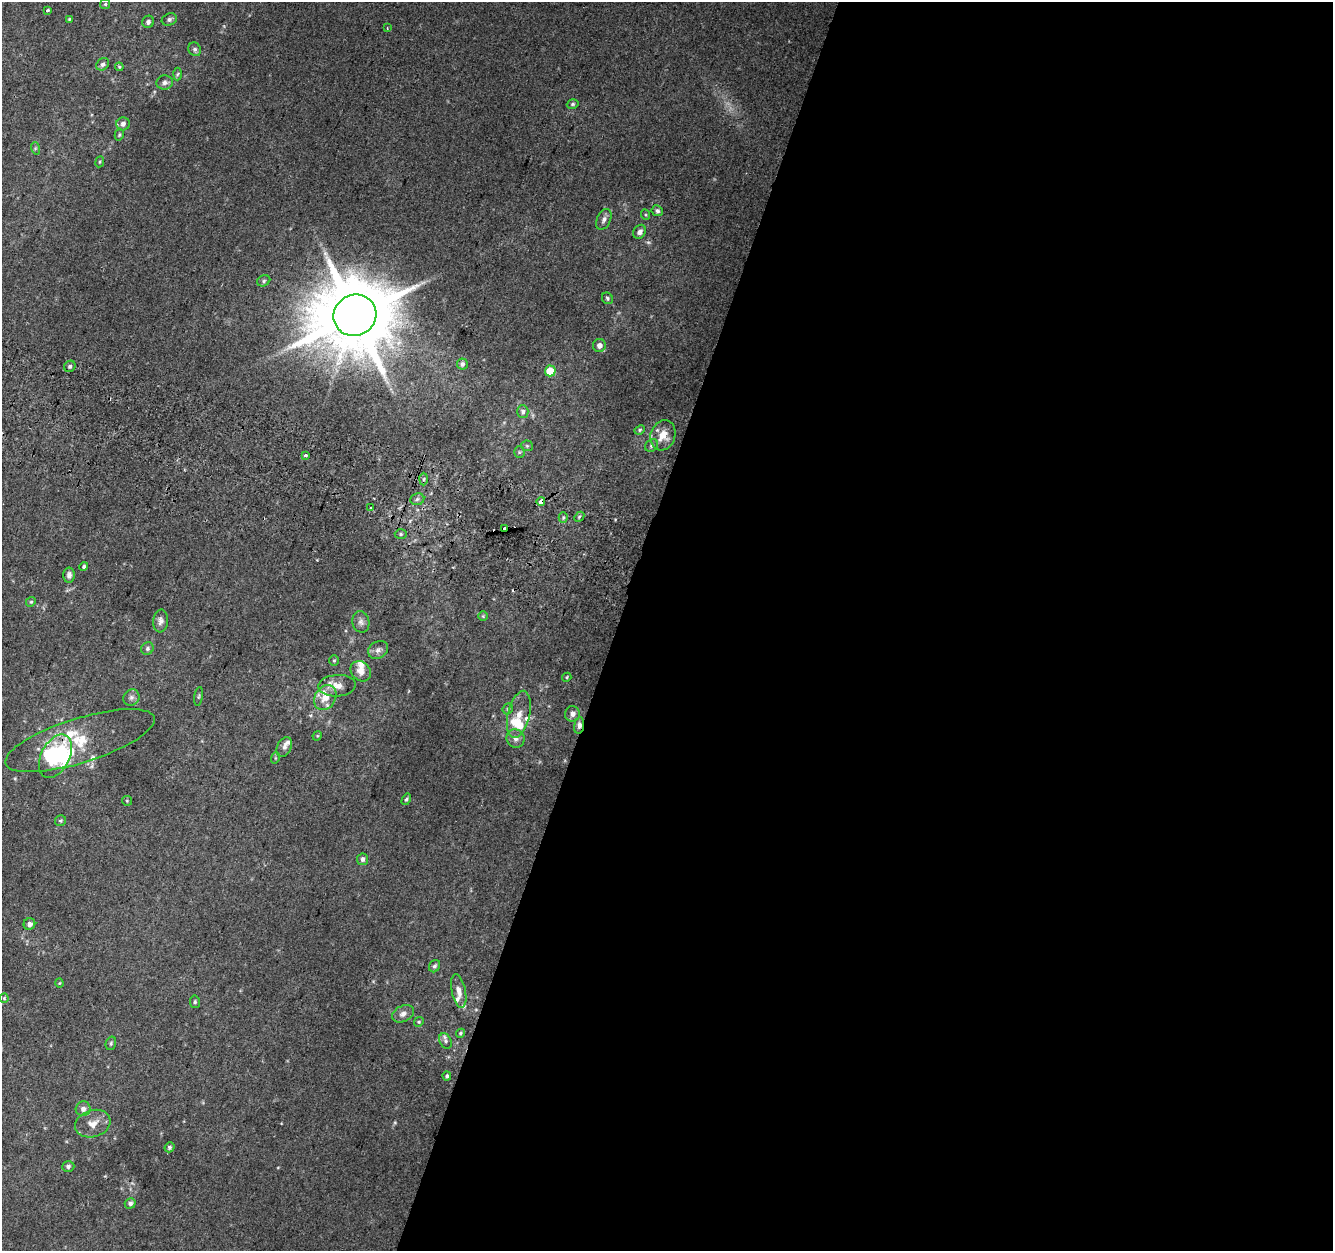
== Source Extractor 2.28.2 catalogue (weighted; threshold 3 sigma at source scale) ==
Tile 12 of 4 x 4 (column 4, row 3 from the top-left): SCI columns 4028-5358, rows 1578-2826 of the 5374 x 5589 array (HDU 1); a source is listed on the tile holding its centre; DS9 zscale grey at full resolution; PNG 1335 x 1253 px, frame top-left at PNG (2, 2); each listed source drawn as its Kron ellipse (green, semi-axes under 4 px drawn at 4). Shown black and unused: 54% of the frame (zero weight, under 2 of 3 exposures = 2% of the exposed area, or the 3 px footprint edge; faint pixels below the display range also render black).
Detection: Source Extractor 2.28.2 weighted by HDU 2 'WHT'; one run over the whole footprint, this tile lists its part. Background 0.0855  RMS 0.011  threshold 0.0512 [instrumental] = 3 sigma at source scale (4.5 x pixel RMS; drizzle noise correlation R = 1.50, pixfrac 1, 0.0396/0.0396 arcsec/px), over >= 5 px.
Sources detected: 106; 2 inside a brighter object's white glare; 2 cosmic-ray / hot-pixel residue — neither listed nor drawn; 14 inside a brighter listed object's ellipse — not listed separately; the other 88 listed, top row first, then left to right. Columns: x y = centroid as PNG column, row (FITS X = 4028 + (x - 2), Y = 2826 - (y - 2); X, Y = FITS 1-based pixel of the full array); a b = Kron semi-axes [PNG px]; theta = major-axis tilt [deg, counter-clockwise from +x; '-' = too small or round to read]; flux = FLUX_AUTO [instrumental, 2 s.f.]
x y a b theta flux
105 4 5 5 - 1.7
47 10 4 3 - 4.9
69 19 3 3 - 1.1
169 19 8 6 22 3.4
148 22 6 6 - 3.4
387 28 2 2 - 0.88
195 49 7 6 - 2.8
103 64 7 5 46 3.7
119 67 4 4 - 1.3
178 74 6 4 86 1.8
165 83 8 7 - 4
573 104 6 4 17 1.8
123 124 6 6 - 5.3
119 135 6 4 74 1.5
35 148 6 4 -73 1.5
100 162 5 3 - 1.2
657 211 6 5 - 2.8
646 215 5 3 - 1.1
604 219 11 6 67 4.8
640 232 7 6 - 4.8
264 281 7 5 26 2.2
607 298 6 5 - 2
355 315 22 20 30 13000
599 345 6 6 - 5.8
462 364 5 5 - 3.2
70 366 6 5 - 2.8
550 371 5 5 - 28
523 411 6 5 - 3.2
640 430 5 4 - 1.6
663 435 15 12 72 16
652 445 7 5 46 2.5
527 446 6 5 - 1.8
519 452 6 5 - 1.8
306 456 3 3 - 11
424 479 6 4 88 2
417 499 7 6 - 2.8
541 501 4 3 - 23
371 508 3 3 - 1.9
563 517 5 4 - 1.6
579 517 6 4 47 1.7
505 528 3 3 - 7.1
401 534 6 5 - 2
84 567 4 4 - 2.1
69 575 7 5 90 4.4
31 602 5 4 - 1.4
483 616 5 5 - 1.5
161 621 11 7 85 4.9
361 622 11 8 -78 4.8
147 648 6 6 - 2.7
378 650 10 8 29 5.1
334 661 5 5 - 1.7
361 671 11 9 -42 8.5
567 677 5 3 - 1.3
337 686 19 10 3 12
199 696 9 3 81 1.6
131 697 8 7 - 4.1
325 697 13 10 57 16
508 709 6 5 - 1.8
519 714 24 11 77 17
572 714 8 7 - 6.1
579 725 8 5 82 5.4
317 736 5 4 - 1.1
516 739 9 9 - 6
80 741 78 22 17 60
284 747 10 7 65 4.6
55 756 23 14 63 61
275 758 5 3 - 1.1
406 799 6 4 58 2
127 801 5 4 - 1.3
60 821 5 5 - 1.9
362 859 6 5 - 3.9
29 924 6 5 - 4.8
435 966 6 5 - 2.4
59 983 4 4 - 1.1
459 991 17 7 -78 8
4 998 4 4 - 1.4
195 1002 6 5 - 2
403 1014 11 8 26 5.8
419 1022 5 4 - 1.5
460 1033 5 4 - 1.4
446 1041 8 6 -63 3
111 1043 7 5 75 1.9
447 1076 4 4 - 2.2
83 1109 7 7 - 5.6
93 1124 18 13 18 13
169 1147 5 4 - 2.3
68 1166 6 5 - 2.7
130 1203 5 5 - 2.8
Overlapping masked pixels (flux is a lower limit): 5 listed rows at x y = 541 501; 505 528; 579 725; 80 741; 55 756